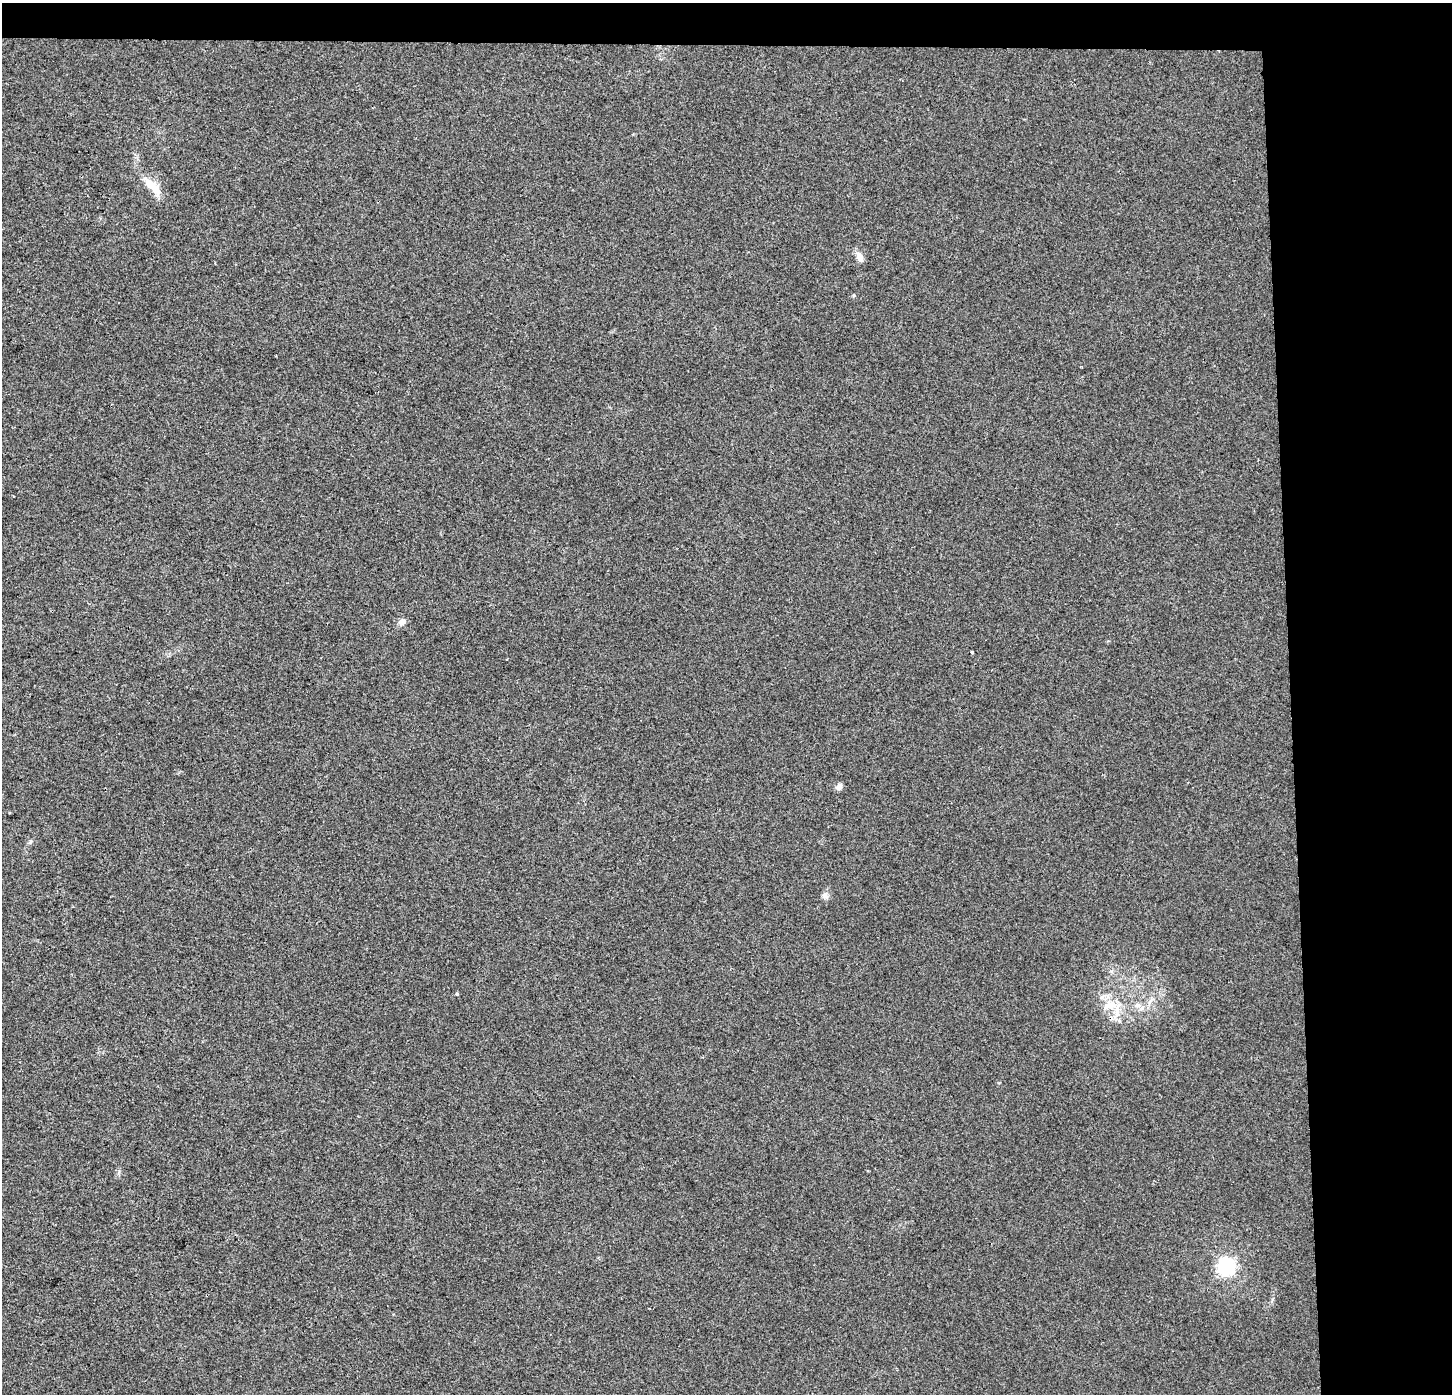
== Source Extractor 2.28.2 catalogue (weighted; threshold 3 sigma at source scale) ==
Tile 3 of 3 x 3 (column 3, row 1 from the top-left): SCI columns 2947-4396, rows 2785-4176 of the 4444 x 4184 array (HDU 1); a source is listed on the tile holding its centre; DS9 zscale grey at full resolution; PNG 1454 x 1396 px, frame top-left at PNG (2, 3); no overlay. Shown black and unused: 14% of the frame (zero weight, under 2 of 3 exposures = <1% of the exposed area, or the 3 px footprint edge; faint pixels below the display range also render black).
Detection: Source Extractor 2.28.2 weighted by HDU 2 'WHT'; one run over the whole footprint, this tile lists its part. Background 0.00431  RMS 0.0046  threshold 0.0206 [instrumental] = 3 sigma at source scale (4.5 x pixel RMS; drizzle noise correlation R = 1.50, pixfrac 1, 0.0396/0.0396 arcsec/px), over >= 5 px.
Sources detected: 14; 2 cosmic-ray / hot-pixel residue — not listed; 1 inside a brighter listed object's ellipse — not listed separately; the other 11 listed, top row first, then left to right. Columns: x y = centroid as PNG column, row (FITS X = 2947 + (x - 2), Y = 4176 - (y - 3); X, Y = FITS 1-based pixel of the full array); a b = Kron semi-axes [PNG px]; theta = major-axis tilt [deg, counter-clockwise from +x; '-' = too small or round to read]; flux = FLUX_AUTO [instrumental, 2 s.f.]
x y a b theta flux
149 184 21 12 -48 7.2
860 257 12 7 -65 3.3
854 295 5 4 - 0.53
402 622 9 7 36 2.4
972 652 3 3 - 1.2
839 787 8 7 - 1.9
825 896 9 7 -23 1.7
457 994 5 3 - 0.56
1109 1005 22 13 7 8.5
1137 1005 11 7 1 2.4
1226 1266 7 6 - 150